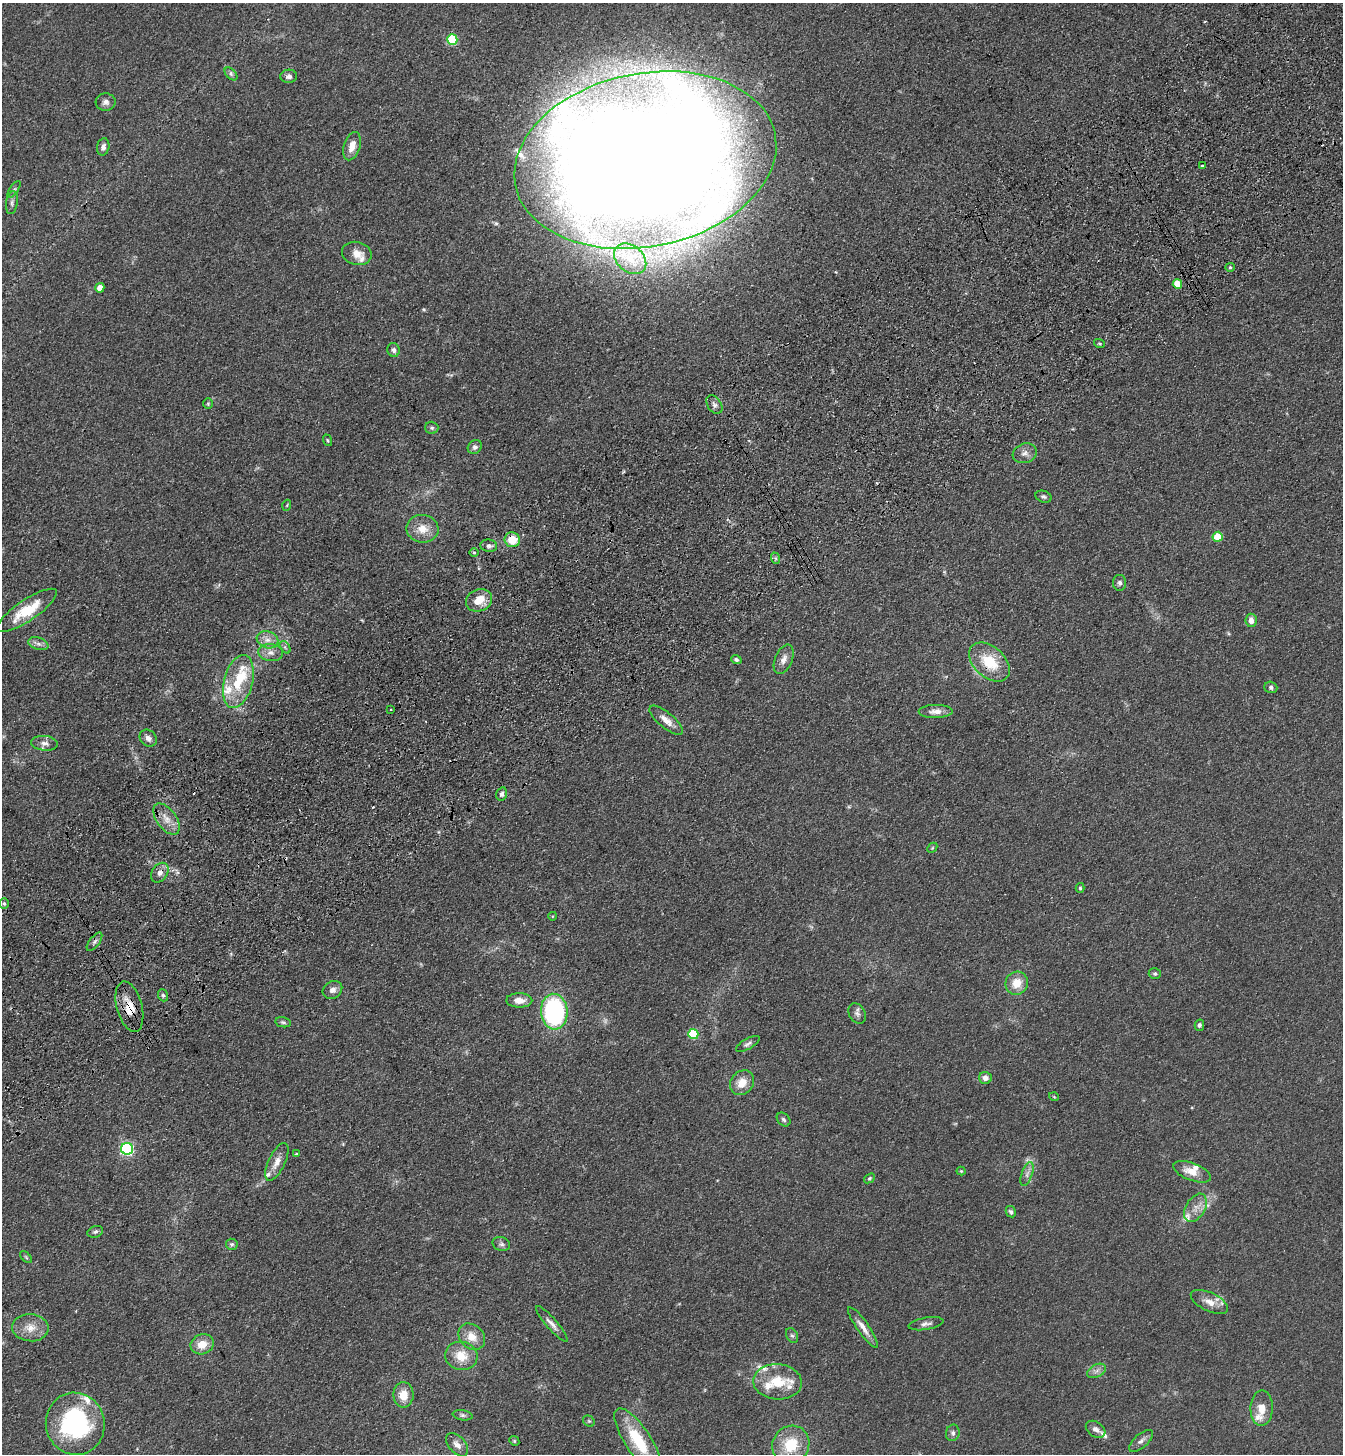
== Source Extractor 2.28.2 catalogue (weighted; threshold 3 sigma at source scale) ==
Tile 10 of 4 x 4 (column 2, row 3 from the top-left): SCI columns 1574-2914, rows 1557-3008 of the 5963 x 6017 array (HDU 1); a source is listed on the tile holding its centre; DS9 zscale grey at full resolution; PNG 1345 x 1456 px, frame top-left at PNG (2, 3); each listed source drawn as its Kron ellipse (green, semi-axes under 4 px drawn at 4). Shown black and unused: <1% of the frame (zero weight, under 3 of 4 exposures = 6% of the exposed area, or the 3 px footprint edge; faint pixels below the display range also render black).
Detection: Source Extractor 2.28.2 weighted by HDU 2 'WHT'; one run over the whole footprint, this tile lists its part. Background 0.0855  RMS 0.0086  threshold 0.0385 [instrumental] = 3 sigma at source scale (4.5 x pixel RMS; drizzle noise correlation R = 1.50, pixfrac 1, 0.05/0.05 arcsec/px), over >= 5 px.
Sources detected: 127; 3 cosmic-ray / hot-pixel residue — neither listed nor drawn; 15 inside a brighter listed object's ellipse — not listed separately; the other 109 listed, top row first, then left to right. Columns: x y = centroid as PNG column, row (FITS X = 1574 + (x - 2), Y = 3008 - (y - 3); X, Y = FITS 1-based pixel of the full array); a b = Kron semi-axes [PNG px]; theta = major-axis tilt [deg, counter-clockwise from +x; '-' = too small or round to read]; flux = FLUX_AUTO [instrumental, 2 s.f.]
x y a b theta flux
452 39 5 5 - 61
231 74 7 4 -46 1.8
289 76 8 6 4 3.2
106 102 10 8 3 3.7
352 146 14 8 73 8.9
103 147 9 6 76 3.3
645 160 132 86 11 3500
1202 166 4 3 - 0.92
14 189 10 4 56 2
12 203 12 5 81 3
357 253 15 11 -13 9.5
630 259 18 13 -41 16
1230 267 5 4 - 1.1
1177 284 5 4 - 20
100 288 5 4 - 11
1099 344 6 3 -19 1.1
394 350 7 6 - 3.1
208 404 5 5 - 1.3
714 405 10 7 -57 3.3
432 428 6 6 - 1.7
327 440 6 4 -72 1
475 447 7 6 - 2.8
1025 453 12 9 18 5.3
1044 497 8 5 -18 2
287 505 5 3 - 0.8
422 529 16 14 -8 13
1218 537 5 5 - 33
512 540 7 7 - 17
489 546 8 6 -7 2.8
474 552 5 3 - 0.92
775 558 6 4 -70 1.3
1120 583 8 6 -90 2.4
479 600 13 11 22 15
27 610 35 10 34 27
1251 620 7 6 - 5.4
267 640 11 8 -19 5.9
38 644 10 6 -18 3.4
285 647 7 4 -55 1.6
271 653 12 8 -7 5.6
784 659 15 8 67 6.1
736 660 5 4 - 1.7
989 662 24 15 -42 29
238 682 27 14 75 29
1271 687 6 5 - 2.1
391 709 3 3 - 2.1
936 711 17 6 1 6.3
666 720 21 7 -39 7.7
148 738 9 7 -44 4.3
44 743 13 7 -6 4.7
502 794 7 5 74 2.7
167 819 18 10 -54 10
932 848 6 4 46 1.1
160 873 11 7 56 5.3
1080 888 5 4 - 1.2
4 903 5 4 - 1.4
553 916 4 3 - 0.7
94 942 11 5 52 2.5
1155 974 6 5 - 1.5
1017 983 12 11 - 13
332 990 10 8 36 4.2
163 995 6 5 - 1.7
519 1000 13 7 -1 7.9
129 1007 26 12 -75 17
554 1012 18 13 -86 130
857 1014 11 8 -58 3.2
283 1022 8 5 -10 1.7
1199 1025 5 4 - 2.1
693 1034 5 5 - 46
748 1044 13 5 30 2.7
985 1078 6 6 - 4.5
742 1083 13 11 49 12
1054 1097 5 3 - 0.74
784 1120 8 5 -45 2
127 1149 6 6 - 140
296 1154 3 3 - 0.79
277 1162 20 8 64 8
961 1171 4 4 - 0.88
1192 1172 20 8 -21 11
1027 1174 12 5 70 3.8
869 1178 6 4 40 1.3
1195 1208 15 9 59 8
1011 1212 6 5 - 1.8
95 1232 8 5 20 2
232 1244 6 5 - 1.8
501 1244 9 6 -17 2.4
26 1257 7 4 -46 1.3
1209 1302 20 9 -25 9.1
552 1324 23 5 -49 5
926 1324 17 6 9 3.8
863 1327 24 6 -55 7.5
30 1328 18 13 -4 12
792 1336 8 5 -60 2
472 1337 15 11 -44 12
202 1344 12 10 19 12
461 1356 16 14 -13 17
1097 1371 10 6 27 3.6
778 1382 24 17 -4 25
403 1395 13 10 88 12
1262 1408 18 11 89 11
463 1415 10 5 -9 2
589 1421 6 5 - 1.3
75 1424 31 29 -78 110
1096 1429 10 7 -33 4.3
953 1433 8 7 - 2.7
514 1441 5 4 - 1.1
638 1441 38 13 -57 43
1141 1441 15 6 41 4
457 1445 14 8 -48 5.9
791 1445 19 18 - 29
Overlapping masked pixels (flux is a lower limit): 6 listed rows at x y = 645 160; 512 540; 989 662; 160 873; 129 1007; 554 1012
Isophote crosses this tile's border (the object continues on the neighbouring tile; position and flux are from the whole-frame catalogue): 2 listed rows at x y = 645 160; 638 1441